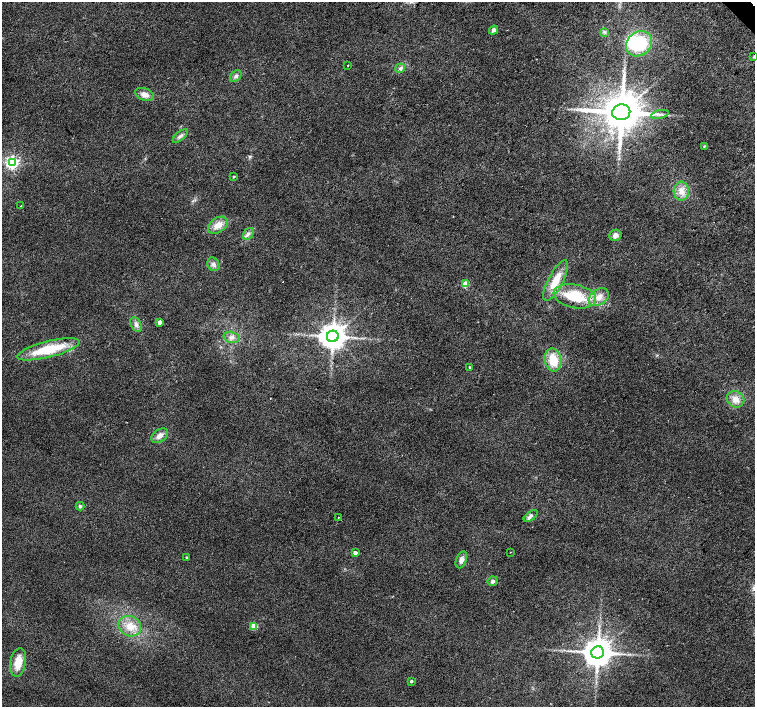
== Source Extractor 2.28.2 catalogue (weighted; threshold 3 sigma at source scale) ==
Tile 10 of 4 x 4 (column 2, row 3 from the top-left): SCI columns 1511-3015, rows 1628-3036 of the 6026 x 6005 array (HDU 1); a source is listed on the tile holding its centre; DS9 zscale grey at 2 x 2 block average (1 PNG px = mean of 2 x 2 image px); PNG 757 x 709 px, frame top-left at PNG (2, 2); each listed source drawn as its Kron ellipse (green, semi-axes under 4 px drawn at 4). Shown black and unused: <1% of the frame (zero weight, under 2 of 3 exposures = <1% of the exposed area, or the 3 px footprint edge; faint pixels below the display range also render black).
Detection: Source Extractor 2.28.2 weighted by HDU 2 'WHT'; one run over the whole footprint, this tile lists its part. Background 0.0208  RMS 0.0065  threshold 0.0292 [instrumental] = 3 sigma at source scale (4.5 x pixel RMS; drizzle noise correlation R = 1.50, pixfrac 1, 0.0396/0.0396 arcsec/px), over >= 5 px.
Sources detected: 49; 1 inside a brighter object's white glare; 1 cosmic-ray / hot-pixel residue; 1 long thin detection or spike segment (spike, bleed or trail) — neither listed nor drawn; the other 46 listed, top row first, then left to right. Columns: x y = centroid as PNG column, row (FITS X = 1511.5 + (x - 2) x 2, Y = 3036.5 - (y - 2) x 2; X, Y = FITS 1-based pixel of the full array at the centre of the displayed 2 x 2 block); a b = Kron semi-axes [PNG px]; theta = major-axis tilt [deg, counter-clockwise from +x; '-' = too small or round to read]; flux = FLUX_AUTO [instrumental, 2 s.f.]
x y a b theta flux
493 30 5 4 - 5.5
605 32 4 3 - 2.3
639 44 14 11 41 75
753 57 3 3 - 1.1
348 65 2 2 - 1.3
400 68 5 4 - 3.4
236 76 6 4 46 4.3
145 94 10 6 -21 9.9
621 112 9 8 - 5900
660 114 9 2 13 3.5
180 136 9 3 41 4.5
704 146 3 2 - 1.1
12 163 4 4 - 330
234 177 3 2 - 1.6
681 191 9 7 -84 13
21 206 2 2 - 1.2
218 225 11 7 35 16
248 234 6 4 56 4.7
615 235 6 5 - 7.5
213 264 7 5 -60 5.6
556 281 22 7 62 31
465 284 3 3 - 39
575 296 21 11 -11 63
599 297 11 7 34 14
160 322 3 3 - 12
136 324 8 5 -62 5.8
333 336 6 6 - 2400
232 337 8 5 -14 7.2
48 349 32 8 14 69
553 360 11 8 -77 36
470 367 3 2 - 1.7
735 399 9 8 - 13
160 436 9 6 34 9.9
80 506 4 4 - 2.9
531 516 8 4 39 4.5
338 517 2 2 - 0.86
510 552 2 2 - 0.53
355 553 3 3 - 7.6
186 557 3 2 - 1.7
461 560 9 5 69 8
493 581 5 4 - 4.1
130 626 11 9 -27 20
254 626 3 3 - 43
598 652 6 6 - 3000
18 662 14 7 79 24
411 681 2 2 - 3
Diffuse or blended objects may show on this block-average render without a row.